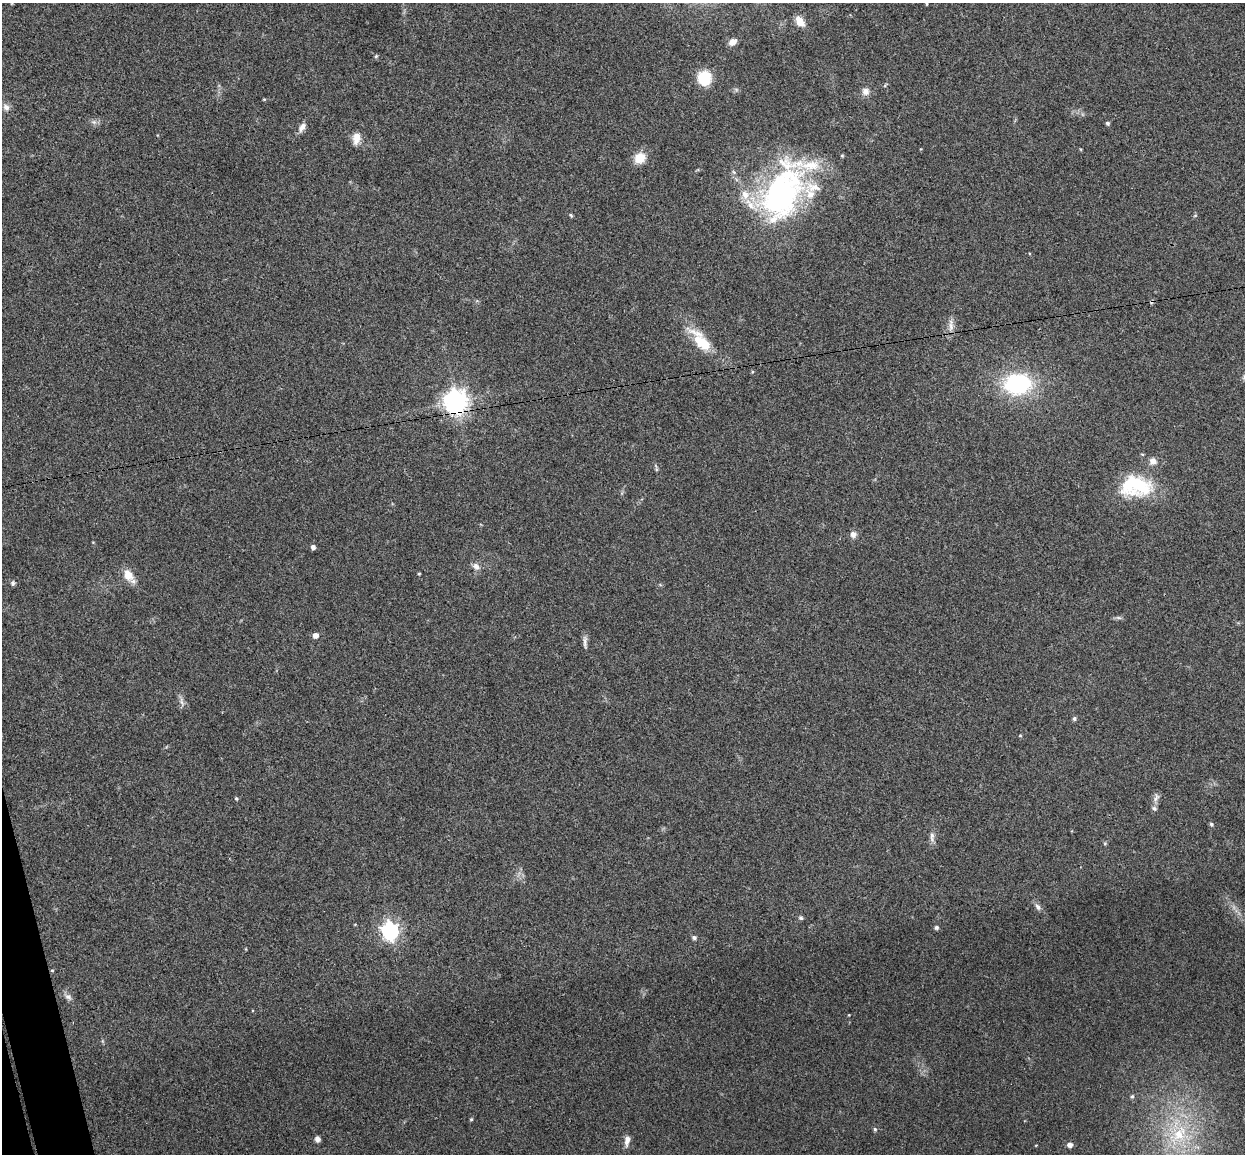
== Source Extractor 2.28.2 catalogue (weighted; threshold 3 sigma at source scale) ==
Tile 7 of 4 x 4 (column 3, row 2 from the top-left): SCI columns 2544-3786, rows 2456-3607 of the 5085 x 5029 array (HDU 1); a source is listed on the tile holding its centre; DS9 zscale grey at full resolution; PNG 1247 x 1156 px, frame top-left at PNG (2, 3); no overlay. Shown black and unused: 1% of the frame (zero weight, under 3 of 4 exposures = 5% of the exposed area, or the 3 px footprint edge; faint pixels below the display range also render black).
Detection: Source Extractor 2.28.2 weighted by HDU 2 'WHT'; one run over the whole footprint, this tile lists its part. Background 0.0705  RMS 0.0076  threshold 0.0343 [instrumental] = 3 sigma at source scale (4.5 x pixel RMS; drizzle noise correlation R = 1.50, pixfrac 1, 0.05/0.05 arcsec/px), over >= 5 px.
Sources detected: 66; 1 inside a brighter object's white glare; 1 cosmic-ray / hot-pixel residue — not listed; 6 inside a brighter listed object's ellipse — not listed separately; the other 58 listed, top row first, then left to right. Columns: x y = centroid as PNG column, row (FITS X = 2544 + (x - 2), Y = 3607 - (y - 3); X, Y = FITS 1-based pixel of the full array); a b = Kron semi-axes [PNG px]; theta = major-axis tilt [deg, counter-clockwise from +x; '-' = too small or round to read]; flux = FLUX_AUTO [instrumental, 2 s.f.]
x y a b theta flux
927 4 3 3 - 0.91
800 21 11 7 -53 9.6
733 42 10 7 37 5.3
376 56 5 4 - 0.96
704 78 11 10 - 28
885 85 6 3 47 0.83
865 91 9 8 - 4.3
264 99 4 3 - 0.69
6 107 10 8 -55 3.5
94 122 7 5 -44 1.9
1107 123 4 4 - 1.5
302 127 13 7 59 4.1
356 138 16 10 78 7.1
1080 149 5 3 - 0.64
842 155 5 4 - 0.85
640 158 15 12 36 11
782 194 75 42 65 180
571 215 5 4 - 0.99
1195 215 6 3 20 0.78
951 325 20 6 -88 4.9
701 341 27 16 -46 21
752 372 4 3 - 0.76
1017 384 26 19 6 79
456 402 8 8 - 700
1153 461 10 9 - 4.7
656 469 7 4 -72 1
1136 486 39 25 -1 52
853 534 8 7 - 4
313 547 5 4 - 2.9
476 566 11 8 -44 3.9
419 574 3 3 - 0.73
128 575 14 10 -60 11
13 583 6 5 - 1.4
1118 618 9 4 -9 1.6
315 635 6 6 - 4.1
585 642 19 4 -89 3.1
182 702 15 3 -71 2.4
1074 719 5 5 - 1.6
1020 735 5 3 - 0.7
236 798 5 4 - 0.94
1156 798 15 6 63 3.2
1211 824 5 5 - 1.4
932 837 16 6 90 3.6
1038 907 10 6 -46 3
801 918 6 5 - 1.4
936 927 5 5 - 1.5
390 931 7 7 - 280
694 938 5 4 - 2
52 970 5 3 - 0.72
68 997 11 7 -38 3.3
849 1015 3 3 - 0.5
1132 1096 5 4 - 1.1
471 1119 4 4 - 0.91
875 1129 5 4 - 1.2
1179 1135 31 18 48 39
317 1139 5 5 - 3.7
627 1140 13 6 77 4.7
1070 1145 6 5 - 3.4
Overlapping masked pixels (flux is a lower limit): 1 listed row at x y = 456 402
Isophote crosses this tile's border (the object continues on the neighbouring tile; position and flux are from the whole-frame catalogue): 1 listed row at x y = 927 4